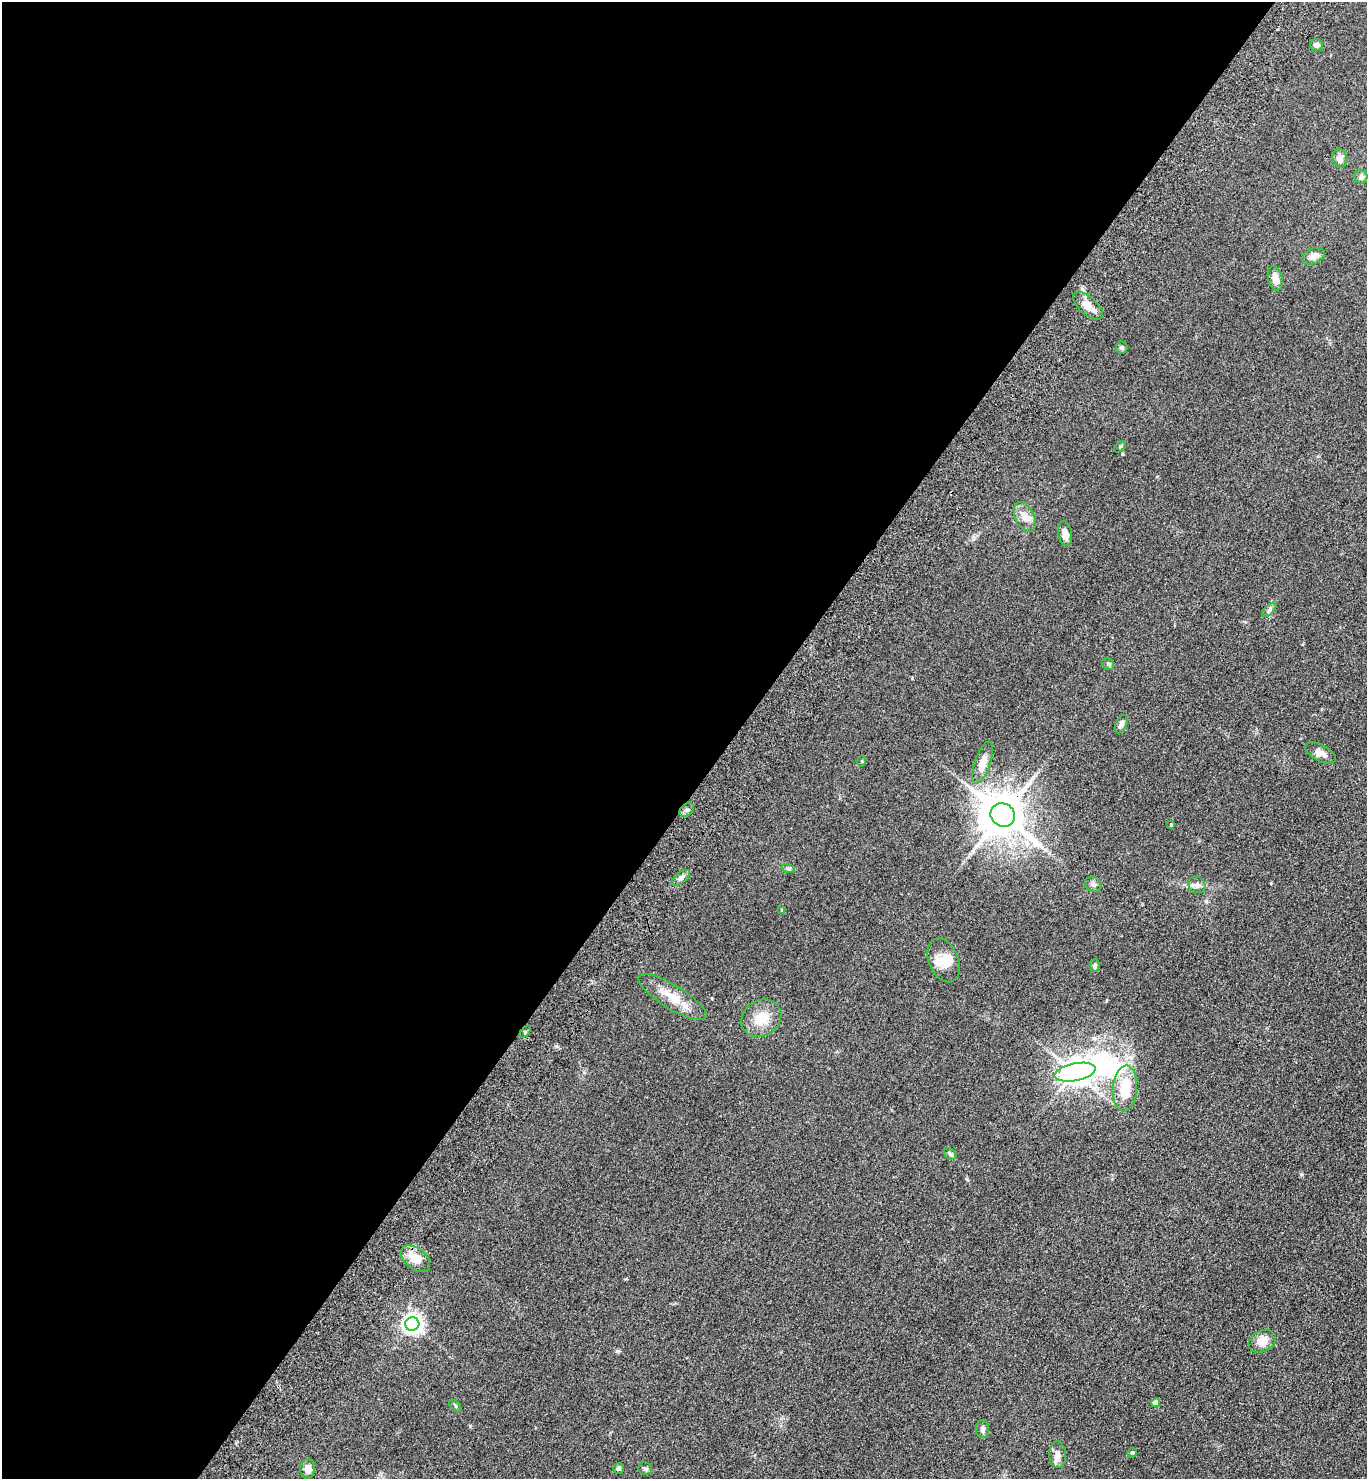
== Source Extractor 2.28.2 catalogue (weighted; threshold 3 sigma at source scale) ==
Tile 5 of 4 x 4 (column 1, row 2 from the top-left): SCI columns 392-1756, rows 3040-4516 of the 6103 x 6077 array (HDU 1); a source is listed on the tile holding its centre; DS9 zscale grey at full resolution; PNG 1369 x 1481 px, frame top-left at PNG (2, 2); each listed source drawn as its Kron ellipse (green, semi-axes under 4 px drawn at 4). Shown black and unused: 54% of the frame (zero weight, under 3 of 4 exposures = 6% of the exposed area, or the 3 px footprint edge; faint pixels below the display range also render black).
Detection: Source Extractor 2.28.2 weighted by HDU 2 'WHT'; one run over the whole footprint, this tile lists its part. Background 0.0907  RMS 0.0088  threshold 0.0396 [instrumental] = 3 sigma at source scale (4.5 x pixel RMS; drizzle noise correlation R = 1.50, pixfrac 1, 0.05/0.05 arcsec/px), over >= 5 px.
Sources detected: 44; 1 inside a brighter object's white glare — neither listed nor drawn; the other 43 listed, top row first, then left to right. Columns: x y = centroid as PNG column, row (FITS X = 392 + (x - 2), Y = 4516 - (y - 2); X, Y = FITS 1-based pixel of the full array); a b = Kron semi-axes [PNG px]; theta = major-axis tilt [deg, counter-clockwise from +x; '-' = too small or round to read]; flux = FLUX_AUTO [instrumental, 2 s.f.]
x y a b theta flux
1316 45 6 6 - 3
1340 158 10 7 -80 5.1
1361 177 6 6 - 2.9
1313 256 12 7 24 4.9
1275 278 12 7 -77 6.1
1088 306 18 8 -42 10
1121 348 6 6 - 1.6
1120 447 6 4 45 1.2
1025 517 16 9 -62 8.6
1065 534 12 7 -80 5.9
1269 610 9 4 45 1.9
1108 664 7 5 -46 1.4
1121 724 10 5 66 2.9
1320 753 17 8 -28 5.9
862 761 5 3 - 0.74
983 762 22 7 71 10
687 810 8 5 40 2.3
1003 815 12 11 - 3200
1171 825 4 4 - 0.95
788 868 7 4 -20 1.4
681 878 11 5 38 2.6
1093 884 9 7 -32 2.6
1197 885 9 8 - 3.4
782 910 4 4 - 0.7
944 960 23 15 -67 15
1095 966 6 5 - 2.1
672 997 39 12 -32 18
761 1018 21 18 33 18
525 1032 6 4 46 1.2
1075 1072 21 8 11 1100
1125 1088 23 12 85 25
950 1154 7 5 -36 1.6
415 1259 17 10 -39 14
412 1324 7 7 - 400
1262 1341 14 10 27 11
1155 1403 4 4 - 6.1
455 1406 7 3 -45 0.93
982 1429 8 6 -87 3
1132 1453 5 4 - 1.8
1058 1455 13 8 -87 5.3
619 1468 5 5 - 1.8
308 1469 10 7 81 5.4
645 1469 7 6 - 1.8
Overlapping masked pixels (flux is a lower limit): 2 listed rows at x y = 1003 815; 1075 1072
Unlisted compact peaks at least as high as the median listed source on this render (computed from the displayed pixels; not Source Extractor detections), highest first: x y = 617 1351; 1301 1174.